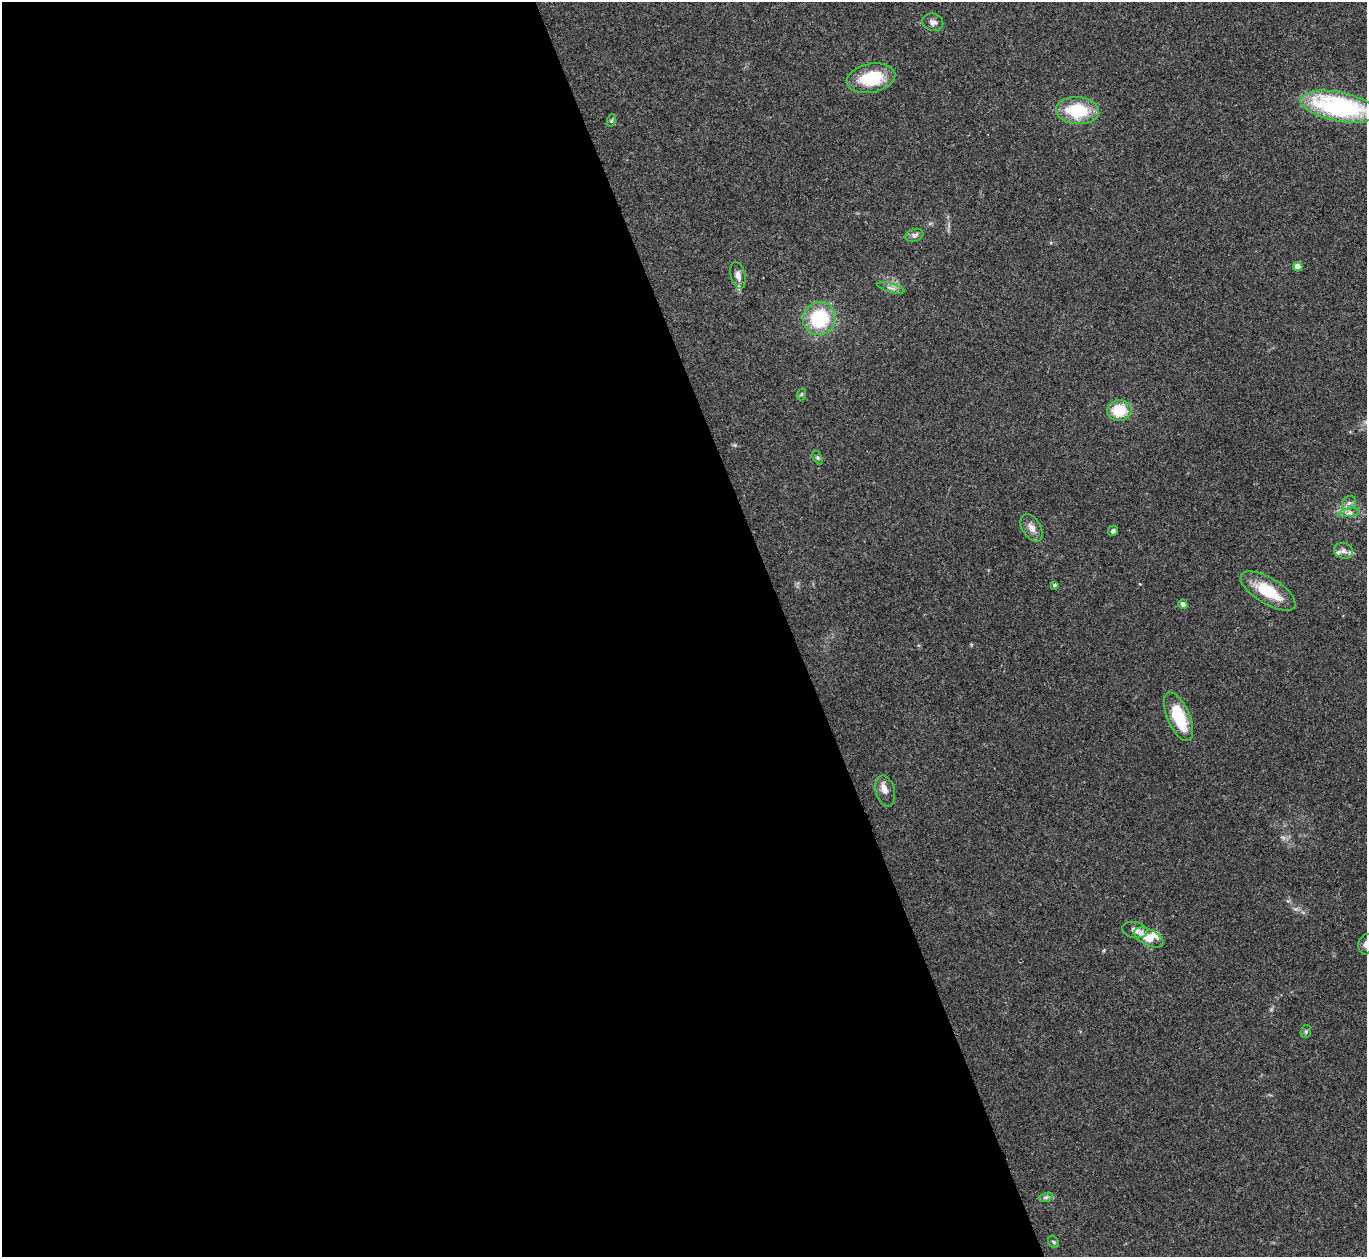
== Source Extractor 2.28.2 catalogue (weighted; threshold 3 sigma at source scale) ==
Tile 9 of 4 x 4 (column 1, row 3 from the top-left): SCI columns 1-1365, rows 1406-2660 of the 5463 x 5449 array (HDU 1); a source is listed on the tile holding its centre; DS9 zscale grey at full resolution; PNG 1369 x 1259 px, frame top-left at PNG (2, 2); each listed source drawn as its Kron ellipse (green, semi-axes under 4 px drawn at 4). Shown black and unused: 58% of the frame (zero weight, under 3 of 4 exposures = <1% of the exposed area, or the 3 px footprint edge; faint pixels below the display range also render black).
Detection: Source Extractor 2.28.2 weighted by HDU 2 'WHT'; one run over the whole footprint, this tile lists its part. Background 0.122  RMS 0.0047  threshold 0.0211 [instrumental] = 3 sigma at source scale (4.5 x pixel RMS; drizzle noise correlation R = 1.50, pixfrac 1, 0.05/0.05 arcsec/px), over >= 5 px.
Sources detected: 32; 3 inside a brighter listed object's ellipse — not listed separately; the other 29 listed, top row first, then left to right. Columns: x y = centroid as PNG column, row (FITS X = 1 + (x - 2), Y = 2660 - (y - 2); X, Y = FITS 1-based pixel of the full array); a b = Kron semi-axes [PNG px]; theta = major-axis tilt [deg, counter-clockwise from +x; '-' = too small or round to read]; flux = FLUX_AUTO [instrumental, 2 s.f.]
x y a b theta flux
933 22 10 8 -15 2.3
871 78 24 14 12 21
1339 107 39 14 -11 74
1077 111 21 13 -4 22
612 120 6 4 71 0.72
914 235 9 6 18 1.7
1298 267 4 4 - 6.2
738 275 13 7 -75 3
891 288 14 4 -16 1.6
819 319 17 16 - 28
802 394 6 4 70 0.6
1119 410 12 10 8 14
817 457 7 4 -59 0.73
1349 503 7 6 - 1.4
1349 513 10 4 8 1.5
1032 528 15 9 -59 3.5
1113 531 5 4 - 1.2
1344 551 10 7 -12 2.1
1054 585 4 3 - 0.69
1268 591 31 13 -31 18
1183 604 4 4 - 2.3
1178 717 26 11 -66 22
885 791 16 9 -75 3.7
1135 930 13 8 -11 2.6
1149 938 16 8 -26 8.3
1366 944 10 7 80 2
1306 1032 6 5 - 0.73
1046 1197 7 4 19 0.97
1053 1242 7 4 -59 0.69
Isophote crosses this tile's border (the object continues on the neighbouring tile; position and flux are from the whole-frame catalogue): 2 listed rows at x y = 1339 107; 1366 944